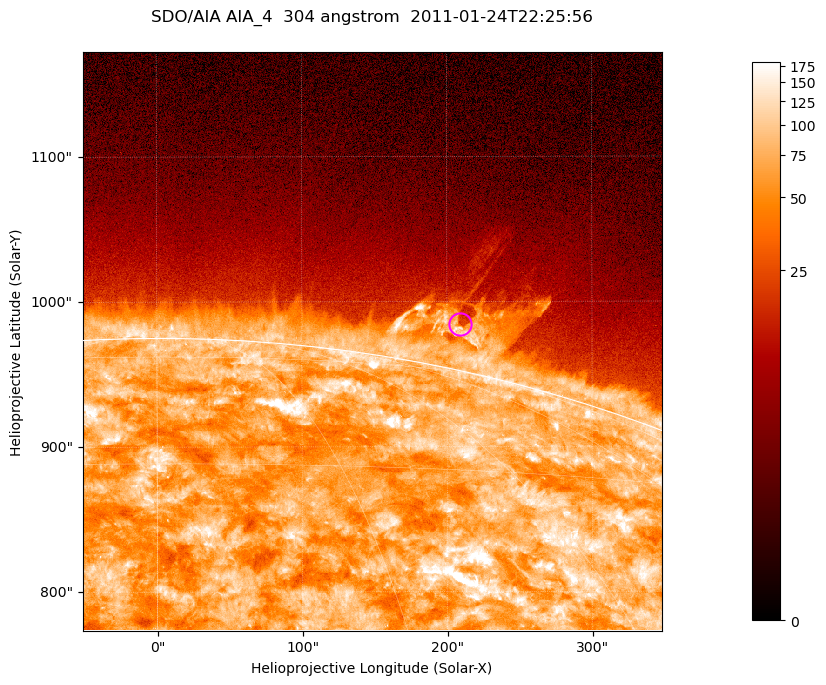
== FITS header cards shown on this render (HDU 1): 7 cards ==
TELESCOP= 'SDO/AIA '           / For AIA: SDO/AIA
INSTRUME= 'AIA_4   '           / For AIA: AIA_ATA1, AIA_ATA2, AIA_ATA3 or AIA_AT
WAVELNTH=                  304 / [angstrom] Wavelength
WAVEUNIT= 'angstrom'           / Wavelength unit: angstrom
DATE-OBS= '2011-01-24T22:25:56.139' / [ISO] Date when observation started; ISO 8
CTYPE1  = 'HPLN-TAN'           / CTYPE1; Typically HPLN
CTYPE2  = 'HPLT-TAN'           / CTYPE2; Typically HPLT

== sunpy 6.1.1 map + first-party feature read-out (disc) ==
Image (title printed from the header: SDO/AIA AIA_4  304 angstrom  2011-01-24T22:25:56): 665 x 665 px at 0.6 arcsec/px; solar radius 975 arcsec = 1625 px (partial field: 2.4% of the solar disc is inside the frame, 46% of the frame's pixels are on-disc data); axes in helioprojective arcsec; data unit not stated in the header (colour bar unlabelled)
Orientation: roll -0.132 deg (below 1 deg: not rotated)
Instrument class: DISC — disc imager (sunpy class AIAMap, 304 A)
Bright regions (active regions / flare kernels): reference = the on-disc median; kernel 5 px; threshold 5 sigma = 128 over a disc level ~71.8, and >= 1.15x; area >= 442 px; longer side >= 8 px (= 4.8 arcsec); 0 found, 0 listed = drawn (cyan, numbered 1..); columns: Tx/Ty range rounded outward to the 2 arcsec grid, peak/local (2 s.f.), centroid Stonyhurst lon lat
Off-limb structures (1.02-1.3 R_sun): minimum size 221 px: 3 found; the strongest spans PA ~345..350 deg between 1.02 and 1.07 R_sun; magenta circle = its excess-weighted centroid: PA ~350 deg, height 1.03 R_sun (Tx ~210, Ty ~984 arcsec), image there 1.6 x the reference